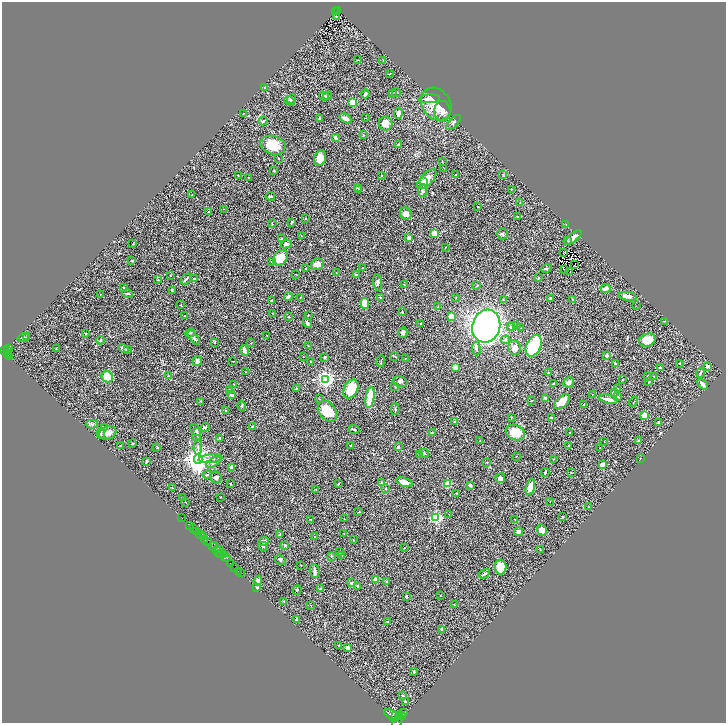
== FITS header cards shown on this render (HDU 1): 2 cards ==
NAXIS1  =                 1448
NAXIS2  =                 1442

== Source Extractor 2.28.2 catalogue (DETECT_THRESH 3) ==
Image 1448 x 1442 px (HDU 1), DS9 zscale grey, zoomed out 1/2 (1 PNG px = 2 x 2 image px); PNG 728 x 725 px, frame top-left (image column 1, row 1442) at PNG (2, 2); each listed source drawn as its Kron ellipse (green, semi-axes under 4 px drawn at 4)
Background 0.426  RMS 0.02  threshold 0.06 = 3 sigma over >= 5 px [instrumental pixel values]
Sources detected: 378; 47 cannot appear on this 1/2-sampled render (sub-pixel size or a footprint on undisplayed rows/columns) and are neither listed nor drawn; the other 331 listed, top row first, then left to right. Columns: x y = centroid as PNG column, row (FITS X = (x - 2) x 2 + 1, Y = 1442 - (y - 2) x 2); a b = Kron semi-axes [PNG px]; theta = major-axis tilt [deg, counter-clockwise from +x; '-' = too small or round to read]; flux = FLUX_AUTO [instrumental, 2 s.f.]
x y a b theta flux
338 10 4 2 - 23
335 12 2 1 - 0.91
336 17 2 2 - 4
358 60 3 2 - 1.8
383 61 2 2 - 1.8
390 74 2 1 - 1.3
264 88 3 2 - 2.3
396 93 4 2 - 6.9
365 94 4 2 - 8.2
393 94 2 2 - 1.6
324 96 5 3 - 10
328 96 4 3 - 5.7
291 99 4 4 - 5.4
429 99 11 4 3 19
290 101 6 4 -43 6.1
352 102 3 3 - 250
436 104 17 14 -53 70
442 111 10 8 -84 26
243 113 2 1 - 1.5
398 113 5 3 - 24
319 118 3 2 - 2.5
345 118 6 3 -30 18
365 118 2 1 - 1.2
263 121 4 3 - 5.5
453 122 9 3 47 6.6
385 124 7 7 - 26
363 134 4 1 - 1.7
335 138 3 3 - 6.8
273 145 13 9 -17 77
399 145 4 2 - 5.4
279 158 3 2 - 2
320 158 8 5 69 52
442 162 4 2 - 2.2
444 168 2 1 - 0.9
274 171 3 2 - 2.4
238 175 2 2 - 1.8
382 175 2 2 - 1.5
455 175 3 2 - 3.2
503 175 3 3 - 1.9
248 177 3 2 - 1.9
427 179 12 6 46 46
424 182 2 2 - 4.5
357 188 2 2 - 1.7
359 189 3 2 - 2.7
512 189 2 2 - 2.2
423 190 6 4 85 15
191 195 2 2 - 1.7
270 196 5 3 - 5.3
520 203 2 2 - 4.5
478 207 2 1 - 2.1
224 209 2 1 - 0.75
208 211 2 2 - 6.2
406 214 6 5 - 24
518 217 3 2 - 2.3
306 218 2 2 - 2
291 222 4 3 - 5
272 224 3 2 - 2.2
566 224 2 1 - 2.5
435 233 3 2 - 170
502 234 5 5 - 7.1
301 235 2 1 - 1.7
408 238 4 3 - 7.6
573 238 10 3 41 17
281 239 3 2 - 2.4
568 241 3 2 - 2.7
133 244 3 2 - 1.6
286 244 5 4 - 11
446 247 3 2 - 1.5
564 252 2 1 - 1.3
280 258 9 6 50 55
132 261 2 2 - 3.5
271 261 2 2 - 3.2
317 264 6 5 - 19
574 265 3 1 - 1
362 268 2 1 - 1.2
546 268 5 3 - 5.1
306 269 2 2 - 1.2
565 269 3 1 - 1.6
570 272 2 1 - 2.9
336 273 2 2 - 1.5
296 274 4 2 - 1.8
170 275 2 2 - 1.8
356 275 4 3 - 4.1
538 278 4 2 - 1.8
186 279 6 3 50 4.3
195 279 2 2 - 8.1
158 280 3 2 - 2.1
378 282 8 4 -81 9.8
404 284 3 2 - 1.9
477 286 3 2 - 2.3
124 288 3 2 - 2
606 288 5 3 - 19
172 291 4 3 - 4.7
127 294 5 3 - 4.8
100 295 2 1 - 2.5
288 296 4 3 - 10
628 296 9 3 -7 23
300 297 3 2 - 1.7
381 298 2 2 - 8.4
456 298 3 2 - 1.6
551 298 3 2 - 4.3
271 300 3 2 - 2.8
503 300 2 2 - 7
573 300 2 2 - 2.2
365 303 5 4 - 59
181 305 2 2 - 1.5
636 306 2 1 - 0.8
438 307 3 3 - 4.5
402 312 3 2 - 2.6
273 314 3 3 - 2.4
308 315 2 1 - 2
185 316 2 1 - 1
451 316 3 2 - 120
288 317 3 2 - 3.7
665 321 3 2 - 2.6
307 323 5 2 - 10
421 323 2 2 - 8.1
486 326 17 14 74 1900
516 326 4 3 - 4.6
511 327 4 3 - 9.8
521 327 3 2 - 2.4
403 332 5 4 - 11
85 333 3 2 - 3.4
190 333 5 3 - 6.5
267 335 2 1 - 1.6
27 337 2 2 - 1.8
23 338 6 3 9 6.1
194 338 8 3 -52 8.9
100 340 4 2 - 4.7
505 340 4 3 - 6.7
647 340 8 6 19 53
215 342 3 1 - 1.6
251 343 2 2 - 1.5
308 345 2 2 - 1.7
534 346 11 7 66 220
9 348 4 3 - 270
476 348 7 4 -88 13
515 348 7 6 - 21
56 349 4 2 - 4.9
124 349 5 4 - 13
8 350 3 2 - 190
127 350 4 3 - 3
244 350 5 3 - 21
5 351 3 2 - 460
8 354 4 2 - 170
606 355 2 2 - 33
10 356 3 2 - 130
303 356 2 1 - 2.1
395 356 3 2 - 3.4
325 357 3 2 - 5.6
405 359 2 1 - 1.7
197 361 5 3 - 16
233 361 2 1 - 1.3
310 361 2 1 - 1.6
381 361 5 2 - 4
679 363 2 1 - 1.3
615 364 2 2 - 4.4
707 366 4 3 - 11
455 367 4 3 - 76
660 368 2 2 - 5
245 372 2 1 - 0.91
548 373 2 2 - 13
701 373 4 2 - 7.7
168 376 3 2 - 2.3
647 376 3 2 - 1.6
654 376 2 2 - 0.96
107 377 6 5 - 72
326 379 3 3 - 1800
623 380 3 3 - 3.3
400 382 7 5 -17 8.3
569 382 6 5 - 21
649 382 2 2 - 1.8
554 383 4 2 - 2.9
702 384 6 3 -47 16
234 385 2 2 - 1.2
395 386 4 3 - 4.5
296 389 2 2 - 2.5
351 389 10 6 63 93
618 389 3 3 - 3.1
230 390 3 2 - 2.2
614 392 4 3 - 9.3
592 394 2 1 - 1.5
232 395 3 2 - 12
370 397 10 3 82 130
618 397 4 3 - 3.2
545 398 2 2 - 25
320 399 3 2 - 2.1
609 399 9 2 -12 31
200 401 2 2 - 1.9
531 401 3 1 - 2.2
562 402 10 5 42 47
634 402 5 2 - 2.4
584 404 4 1 - 2.8
242 406 4 3 - 3.5
395 409 5 1 - 2.3
226 410 2 2 - 3.5
327 411 11 8 -50 80
645 416 4 4 - 59
511 417 2 2 - 2.1
551 417 4 2 - 3.2
455 422 4 3 - 4.7
659 422 2 2 - 6.1
92 424 6 4 -1 7.3
105 427 3 2 - 3.2
205 427 4 3 - 5
253 427 3 3 - 9.1
354 429 5 2 - 4.2
196 430 7 3 -52 6
108 433 9 6 20 20
432 433 3 2 - 4.5
515 433 10 7 -24 81
569 433 3 2 - 2.6
101 434 5 3 - 5.3
197 434 7 3 77 7.6
219 438 3 2 - 2.7
479 441 3 2 - 2.6
604 441 3 1 - 1
639 441 4 2 - 6.4
132 444 4 3 - 2.7
350 445 3 2 - 1.7
121 446 3 2 - 2.2
569 446 3 3 - 2.9
198 447 8 3 89 6.2
398 447 4 3 - 6
157 448 2 2 - 7.2
600 448 2 2 - 2.4
424 453 5 3 - 5.7
419 454 4 2 - 2.9
516 456 2 1 - 0.98
198 459 4 4 - 4300
210 459 12 4 5 14
553 459 2 2 - 1.3
640 459 2 2 - 3.5
146 461 4 2 - 4.6
214 462 8 4 31 13
486 462 3 2 - 2.1
602 464 4 3 - 22
231 467 4 2 - 12
545 472 4 2 - 5.3
571 473 2 1 - 1.2
207 475 4 3 - 4.5
216 477 6 6 - 11
500 478 5 5 - 11
405 482 8 4 -18 34
381 483 4 3 - 2.8
448 483 3 2 - 170
230 484 2 2 - 2.1
338 484 2 2 - 8.4
470 485 2 2 - 17
530 487 8 4 74 46
172 488 3 2 - 1.2
386 489 3 3 - 2.8
316 490 2 2 - 1.5
457 494 2 2 - 2
220 497 2 2 - 1.5
182 498 2 1 - 1.4
550 501 2 2 - 1.4
185 502 3 1 - 1.3
589 507 3 2 - 2
359 512 3 2 - 1.7
449 514 2 2 - 1.6
562 516 2 2 - 3.3
436 517 3 3 - 800
182 518 2 1 - 8.1
311 519 3 2 - 1.3
344 519 2 1 - 2.2
515 520 3 2 - 1.2
190 525 2 1 - 26
194 529 3 2 - 65
542 530 6 4 -63 24
196 531 3 2 - 470
518 532 4 4 - 13
280 534 4 2 - 2.6
344 534 2 1 - 1.1
201 535 4 2 - 63
315 536 2 2 - 1.4
203 537 3 2 - 73
205 540 2 1 - 30
353 540 2 2 - 1.6
207 541 3 2 - 310
264 541 5 4 - 11
285 545 4 3 - 4.5
214 546 4 2 - 520
263 546 5 3 - 3.9
212 547 3 1 - 180
404 548 2 2 - 1.6
219 549 3 2 - 270
540 549 2 2 - 3.9
217 551 5 2 - 210
339 552 2 2 - 1.6
220 553 3 2 - 460
224 554 3 3 - 550
331 556 3 3 - 2.5
342 556 2 2 - 1.4
226 557 4 2 - 430
280 560 6 2 -27 4.1
230 563 3 2 - 370
301 565 2 2 - 1.2
500 567 7 6 - 93
235 568 3 2 - 240
238 571 2 2 - 29
315 571 7 5 -83 9.6
240 573 2 1 - 29
484 574 6 3 30 6.1
375 580 2 2 - 34
258 581 5 4 - 9.6
386 581 2 2 - 10
352 583 4 3 - 7.6
358 587 3 3 - 5.6
257 588 4 3 - 4.2
320 588 4 3 - 3.7
297 590 5 3 - 3.2
440 595 2 2 - 1.2
406 597 3 3 - 3
284 601 2 1 - 1.2
454 605 2 1 - 1.9
311 606 2 2 - 1.7
297 619 4 3 - 6.8
387 622 2 2 - 2.8
442 629 3 3 - 5.9
339 645 2 2 - 5.5
348 648 4 3 - 8.8
414 672 3 2 - 2.7
403 696 4 3 - 3.6
405 702 3 3 - 3.3
404 713 2 1 - 11000
392 715 9 4 -37 6100
396 715 4 2 - 2200
399 715 2 2 - 1300
403 716 3 2 - 880
398 720 10 4 67 3300
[47 sub-pixel or undisplayed-footprint detections neither listed nor drawn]